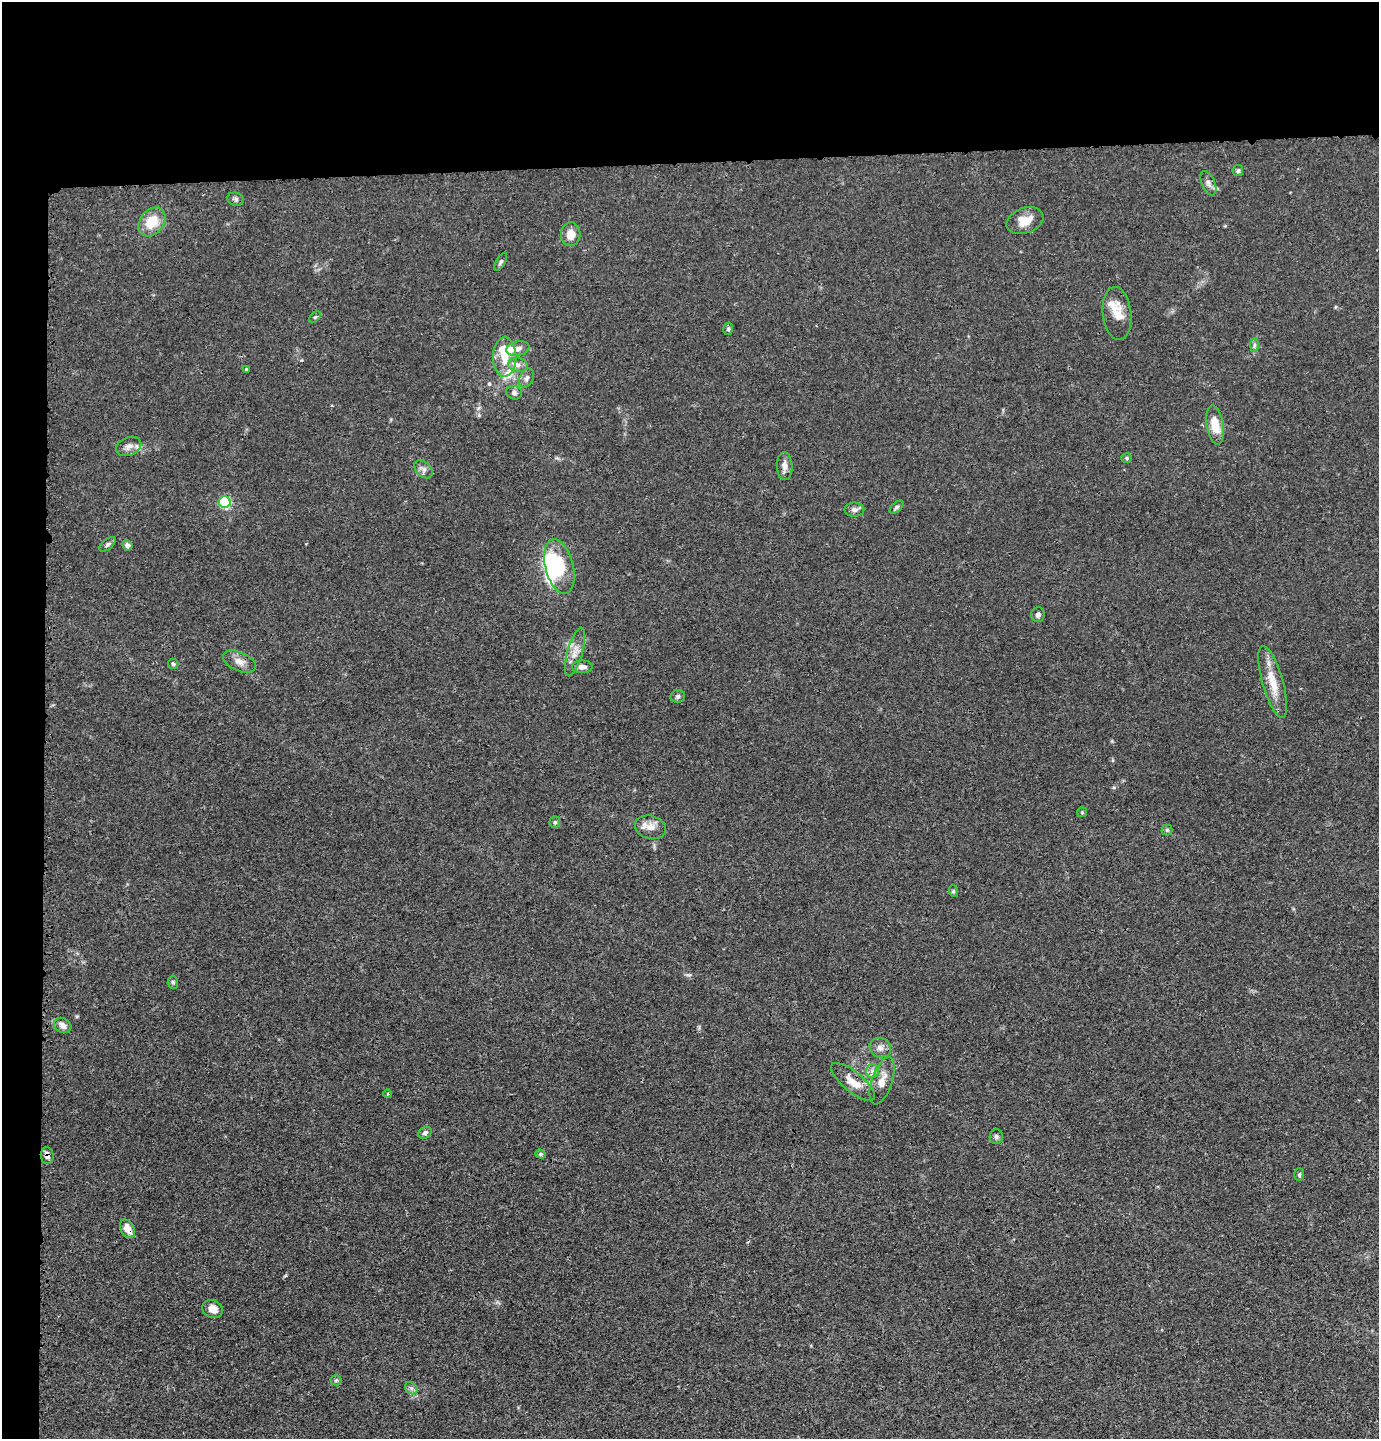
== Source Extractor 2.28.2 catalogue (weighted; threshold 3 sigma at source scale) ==
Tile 1 of 3 x 3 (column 1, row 1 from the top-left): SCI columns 98-1474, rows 2895-4331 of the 4327 x 4353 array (HDU 1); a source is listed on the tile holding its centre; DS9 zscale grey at full resolution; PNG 1381 x 1441 px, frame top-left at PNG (2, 2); each listed source drawn as its Kron ellipse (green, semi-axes under 4 px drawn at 4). Shown black and unused: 14% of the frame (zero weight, under 3 of 4 exposures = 3% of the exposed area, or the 3 px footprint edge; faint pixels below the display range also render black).
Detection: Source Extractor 2.28.2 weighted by HDU 2 'WHT'; one run over the whole footprint, this tile lists its part. Background 0.0138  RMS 0.0026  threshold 0.0117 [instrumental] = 3 sigma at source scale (4.5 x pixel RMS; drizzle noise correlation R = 1.50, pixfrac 1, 0.05/0.05 arcsec/px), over >= 5 px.
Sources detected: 65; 3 inside a brighter object's white glare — neither listed nor drawn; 6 inside a brighter listed object's ellipse — not listed separately; the other 56 listed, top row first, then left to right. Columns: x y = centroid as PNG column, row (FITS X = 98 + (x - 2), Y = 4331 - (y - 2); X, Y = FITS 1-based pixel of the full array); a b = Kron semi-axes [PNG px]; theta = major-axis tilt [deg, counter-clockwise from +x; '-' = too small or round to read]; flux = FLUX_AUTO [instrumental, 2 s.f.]
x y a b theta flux
1238 171 5 5 - 0.56
1208 183 13 6 -67 1.1
236 199 8 6 -14 0.68
1025 221 19 12 19 4
152 222 16 12 52 6.5
571 234 12 10 86 3.3
501 262 10 4 60 0.56
1117 313 27 14 -83 4.4
315 317 7 4 43 0.42
728 329 6 5 - 0.46
1254 345 7 4 89 0.51
518 349 12 7 11 1.5
504 357 20 12 90 5.6
518 365 9 7 -9 1.3
246 369 4 4 - 0.27
527 378 10 6 64 1.1
514 393 8 6 -16 0.8
1215 425 19 8 -80 4.8
129 446 13 9 23 1.7
1127 458 5 4 - 0.35
785 466 14 7 -88 1.8
423 469 10 7 -44 1.1
225 502 6 5 - 32
897 507 8 4 43 0.56
854 510 10 7 0 1
108 544 10 5 39 0.7
127 545 5 5 - 0.93
559 567 28 14 -76 12
1038 615 7 6 - 0.83
575 652 25 7 74 2.8
239 662 17 9 -23 2.2
173 664 5 5 - 0.45
582 667 10 6 0 1.3
1273 682 37 10 -74 5.9
678 696 7 6 - 0.77
1082 812 5 4 - 0.31
555 822 5 5 - 0.43
650 827 16 11 -16 2.3
1167 830 5 5 - 0.43
953 891 6 4 -72 0.34
173 982 6 5 - 0.47
63 1025 9 7 -29 1.5
880 1048 11 9 -24 1.6
872 1071 7 6 - 0.97
882 1081 25 10 71 3.3
853 1082 27 10 -40 4.2
387 1094 4 3 - 0.28
425 1133 7 5 32 0.8
996 1137 7 6 - 0.75
541 1154 5 4 - 0.41
47 1156 8 6 -83 1.3
1299 1175 6 5 - 0.46
127 1229 10 6 -62 3
212 1309 11 8 -26 2.5
336 1380 5 5 - 0.39
411 1388 7 5 -44 0.73
Overlapping masked pixels (flux is a lower limit): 3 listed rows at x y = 853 1082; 47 1156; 127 1229